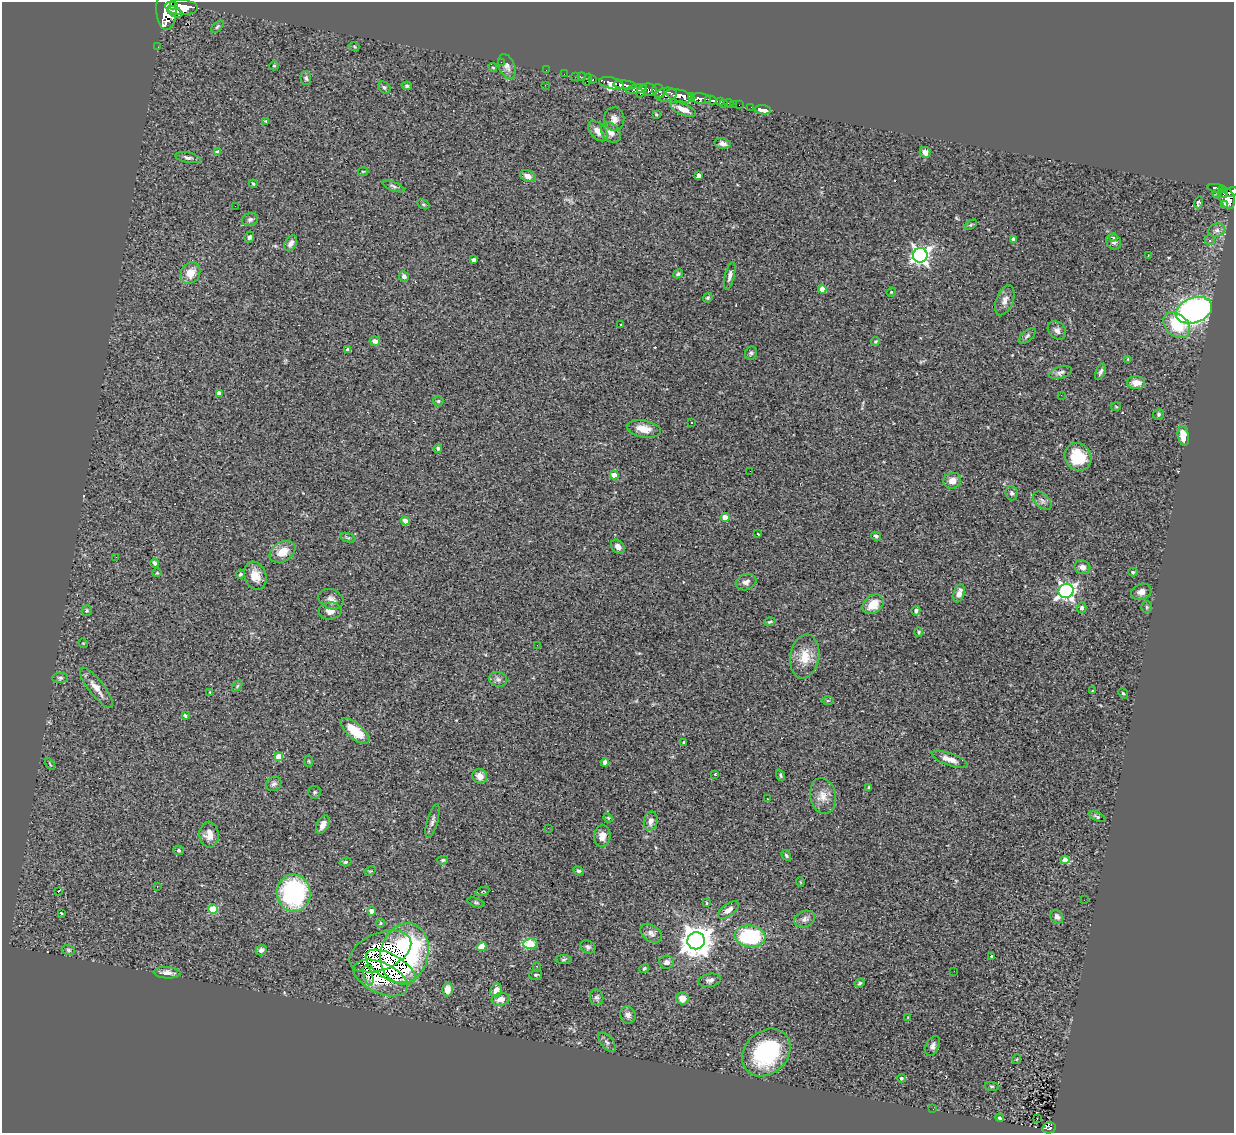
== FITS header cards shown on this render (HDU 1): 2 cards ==
NAXIS1  =                 1232
NAXIS2  =                 1131

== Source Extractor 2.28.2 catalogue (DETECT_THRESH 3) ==
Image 1232 x 1131 px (HDU 1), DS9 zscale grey, 1 PNG px = 1 image px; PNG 1236 x 1135 px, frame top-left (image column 1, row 1131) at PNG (2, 2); each listed source drawn as its Kron ellipse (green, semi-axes under 4 px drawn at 4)
Background 1.14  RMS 0.084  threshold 0.251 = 3 sigma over >= 5 px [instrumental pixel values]
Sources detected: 236; all 236 listed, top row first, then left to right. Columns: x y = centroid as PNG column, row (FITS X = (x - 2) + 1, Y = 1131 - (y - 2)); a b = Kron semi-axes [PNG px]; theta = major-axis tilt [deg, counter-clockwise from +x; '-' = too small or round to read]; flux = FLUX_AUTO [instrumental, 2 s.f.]
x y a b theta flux
173 6 2 2 - 5200
182 7 16 7 -4 5300
166 10 20 10 -90 8100
175 12 8 5 -25 1800
217 27 7 3 45 8.1
354 46 5 3 - 5.6
158 47 3 2 - 5.5
501 62 2 2 - 41
274 66 5 4 - 6.4
507 66 13 8 -67 27
493 67 5 4 - 5.8
546 70 2 2 - 4.7
564 74 2 2 - 9.9
576 76 2 2 - 17
582 77 4 2 - 27
306 78 7 5 -80 13
587 79 6 2 72 47
593 80 3 3 - 14
611 83 13 5 -12 2200
545 85 2 2 - 2.9
625 85 11 4 -5 1800
407 86 5 4 - 8.5
384 88 7 5 -38 10
636 89 10 4 12 580
649 90 8 6 -18 640
641 91 7 4 65 810
659 91 7 6 - 510
666 95 11 6 9 1300
680 96 14 6 -14 3800
692 97 4 3 - 660
701 98 10 5 -6 1600
711 100 6 3 -14 230
720 101 3 3 - 370
729 103 4 3 - 42
724 104 4 3 - 8.2
734 104 2 2 - 5.9
739 105 2 2 - 8
751 107 2 2 - 17
683 109 14 5 -23 47
763 110 8 4 -5 49
656 114 3 2 - 6.4
614 119 12 10 -87 37
265 121 4 4 - 5.6
598 131 12 7 -47 53
611 133 11 8 -45 39
723 143 8 5 -9 22
218 152 4 4 - 49
925 152 5 5 - 31
188 158 13 5 -11 19
363 171 5 3 - 5.6
699 175 4 4 - 29
528 176 8 5 -23 27
253 184 4 3 - 5.9
393 186 12 4 -23 14
1217 188 9 3 -8 200
1222 189 3 3 - 190
1232 192 6 4 28 610
1217 193 3 2 - 11
1223 194 4 2 - 110
1227 198 11 7 -66 890
1198 202 6 4 74 25
423 204 6 4 -30 7.8
1225 204 3 3 - 74
235 206 2 2 - 31
250 220 8 6 15 16
970 225 7 4 31 7.9
1217 230 8 6 14 22
249 237 6 4 63 14
1113 237 4 4 - 7.3
1013 240 4 4 - 34
1210 240 5 5 - 10
1114 242 8 7 - 18
291 243 8 5 57 25
920 255 7 7 - 2400
1148 256 3 2 - 7.2
473 260 4 4 - 21
190 273 11 9 59 75
678 274 5 3 - 11
404 276 5 4 - 18
730 276 14 4 77 21
822 289 4 4 - 96
891 292 5 4 - 5.8
708 298 5 4 - 7.4
1005 300 16 8 68 36
1194 310 19 12 20 1700
621 324 3 3 - 11
1177 325 15 11 -42 200
1057 330 10 8 -45 26
1027 336 10 5 41 13
375 341 5 4 - 23
875 341 4 4 - 6.7
348 350 4 4 - 15
751 353 7 6 - 12
1128 359 4 4 - 4.9
1060 372 12 6 16 19
1101 372 9 4 69 16
1136 383 9 6 0 59
219 393 4 4 - 37
1061 395 2 2 - 3
438 401 5 5 - 9.3
1116 407 5 3 - 5.4
1159 414 5 5 - 11
692 422 3 2 - 4.8
644 429 17 8 -11 79
1183 436 10 5 -78 100
438 448 4 4 - 8.9
1078 457 14 13 - 190
750 471 2 2 - 5.9
614 475 4 4 - 68
952 481 9 8 - 46
1012 493 7 6 - 14
1042 501 11 7 -43 22
725 518 4 4 - 110
405 521 4 4 - 56
758 534 3 2 - 5.3
876 536 5 3 - 11
348 538 8 3 -19 9.4
618 547 8 6 -45 23
282 552 14 9 33 84
116 557 2 2 - 3.4
155 563 4 3 - 14
1082 567 8 7 - 32
1133 572 5 4 - 6.3
157 573 4 4 - 5.8
240 574 4 4 - 13
255 576 14 10 -71 63
746 582 10 8 19 25
1066 591 7 7 - 1800
1141 592 10 8 19 33
959 593 9 5 73 41
331 599 13 9 -26 32
873 604 12 8 39 98
1147 607 6 5 - 8.7
1082 608 5 4 - 13
87 611 5 5 - 9.6
330 611 11 8 4 40
916 611 5 4 - 13
770 622 6 3 19 7.3
919 632 4 4 - 6.1
83 643 5 4 - 5.4
537 645 2 2 - 2.7
805 657 22 14 80 110
60 678 8 5 0 11
498 679 9 7 -12 20
237 686 6 4 46 6.9
96 688 25 7 -52 60
1092 691 3 2 - 3.5
210 692 4 4 - 3.7
1123 693 5 4 - 8.6
828 701 6 4 1 6.8
185 715 4 2 - 7.1
355 731 17 7 -40 150
684 743 3 3 - 14
279 757 4 4 - 110
950 759 19 6 -20 46
309 761 5 3 - 5.7
605 762 4 4 - 18
50 764 6 2 -58 5.1
715 774 3 3 - 5.2
780 775 6 3 -70 8.3
480 776 8 7 - 48
274 784 8 6 40 17
869 787 3 3 - 11
315 792 6 6 - 10
823 796 18 12 -79 67
768 799 3 2 - 6.7
1097 817 9 4 -26 11
608 818 5 4 - 5.8
432 821 18 5 75 23
651 821 10 7 79 35
323 825 10 5 62 36
548 828 3 2 - 5.3
209 835 13 9 -88 54
602 836 11 8 83 44
179 850 5 4 - 8.8
786 855 6 4 -58 8.7
443 860 5 4 - 8.1
1065 860 4 4 - 110
345 862 6 4 16 7.6
370 871 6 4 31 7
578 871 5 4 - 9.5
800 882 5 3 - 4.3
157 886 2 2 - 4.3
482 891 7 2 21 5.2
58 892 4 2 - 32
294 893 19 17 -88 720
1084 900 2 2 - 5.8
476 902 9 4 -18 9.2
707 903 4 3 - 5.9
213 909 5 4 - 210
728 910 12 6 36 34
372 911 4 4 - 52
61 913 3 3 - 5.9
1057 917 7 6 - 30
805 919 11 8 19 27
380 923 5 3 - 5.2
651 933 11 8 -37 30
750 936 15 11 -5 450
696 941 8 8 - 10000
530 944 7 5 3 230
482 947 5 4 - 96
588 947 8 6 -29 15
69 950 6 5 - 9.2
261 950 5 5 - 21
380 951 32 18 22 550
404 953 30 24 75 970
992 956 3 3 - 14
564 960 8 4 1 9.7
667 962 7 6 - 28
537 966 3 2 - 3.2
391 967 28 12 -30 370
644 968 5 4 - 8.1
954 971 2 2 - 2.7
167 973 13 5 -3 37
536 975 6 5 - 9.7
368 976 10 3 -73 43
381 978 29 15 -25 350
710 980 11 6 10 22
860 983 5 4 - 9.1
447 989 7 5 -89 55
496 991 7 5 69 54
597 997 8 6 -77 15
682 998 6 6 - 57
501 999 9 6 14 47
628 1015 9 7 -72 27
908 1017 4 3 - 4
607 1042 11 6 -50 20
933 1046 10 6 63 21
766 1052 26 21 43 540
1017 1059 5 3 - 4.2
901 1078 4 4 - 13
992 1086 7 3 -8 7.3
933 1109 2 2 - 2.9
1000 1118 4 3 - 8.8
1037 1118 3 2 - 7.8
1049 1128 7 5 13 150
At the frame edge (FLAGS 8, measured only in part): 2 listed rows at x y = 166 10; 1232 192